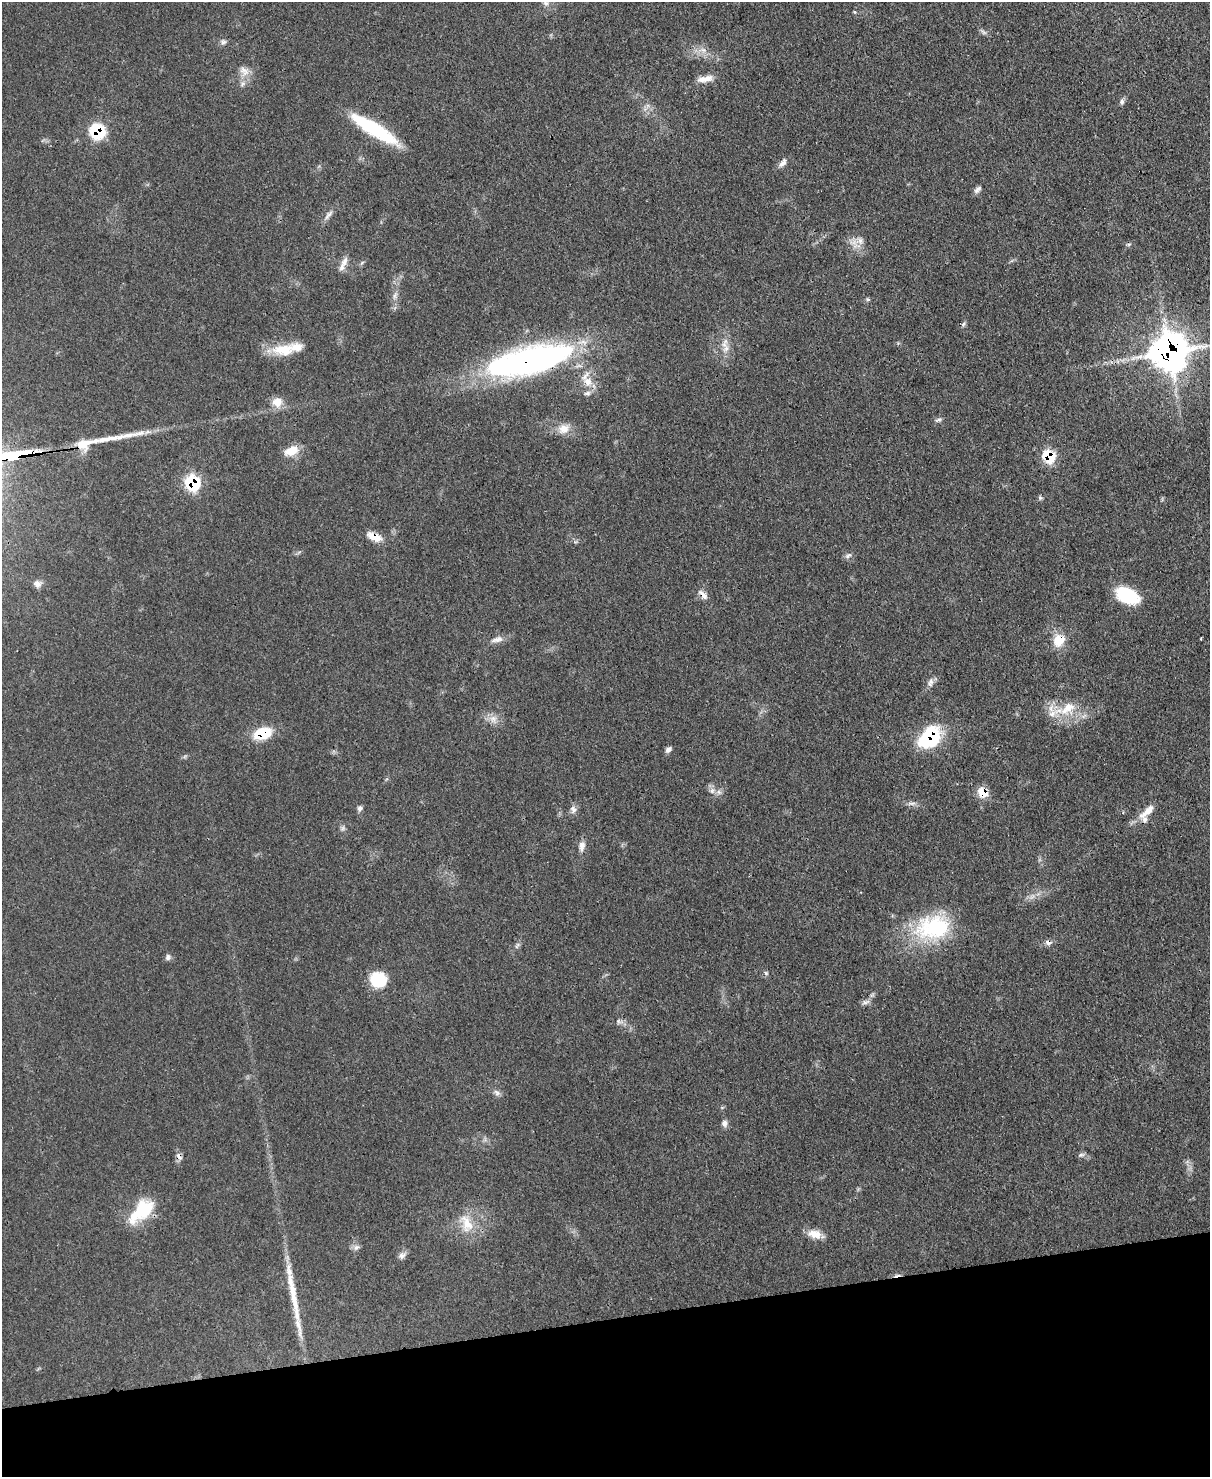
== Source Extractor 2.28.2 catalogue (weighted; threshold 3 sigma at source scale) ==
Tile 10 of 4 x 3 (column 2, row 3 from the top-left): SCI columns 1286-2493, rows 215-1689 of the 4991 x 4970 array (HDU 1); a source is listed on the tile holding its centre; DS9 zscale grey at full resolution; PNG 1212 x 1479 px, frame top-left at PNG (2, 2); no overlay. Shown black and unused: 11% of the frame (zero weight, under 3 of 4 exposures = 9% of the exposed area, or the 3 px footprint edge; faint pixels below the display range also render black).
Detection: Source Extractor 2.28.2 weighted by HDU 2 'WHT'; one run over the whole footprint, this tile lists its part. Background 0.0551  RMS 0.004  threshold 0.0181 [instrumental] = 3 sigma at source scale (4.5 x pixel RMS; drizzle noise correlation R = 1.50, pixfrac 1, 0.05/0.05 arcsec/px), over >= 5 px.
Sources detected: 82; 1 too faint to see at this stretch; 2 cosmic-ray / hot-pixel residue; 2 long thin detections or spike segments (spike, bleed or trail) — not listed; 6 inside a brighter listed object's ellipse — not listed separately; the other 71 listed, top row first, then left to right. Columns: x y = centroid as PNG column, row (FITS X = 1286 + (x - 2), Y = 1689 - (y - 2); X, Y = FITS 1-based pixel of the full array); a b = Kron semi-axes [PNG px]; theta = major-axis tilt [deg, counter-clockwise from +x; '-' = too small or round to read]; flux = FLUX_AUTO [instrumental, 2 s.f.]
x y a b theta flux
546 3 9 8 - 1.7
855 12 4 4 - 0.54
983 32 10 5 -27 1.1
223 42 8 8 - 1.4
702 50 12 6 -15 2.6
244 71 16 13 -61 4.4
705 79 22 8 10 4.2
1122 102 7 6 - 1.2
374 129 53 11 -31 36
97 131 15 14 - 19
783 163 14 7 51 2.1
978 189 12 6 44 1.6
328 215 16 6 49 2.2
858 242 23 13 39 5.1
344 262 16 8 69 3.2
362 263 8 3 45 0.64
395 295 11 6 65 1.8
867 299 7 4 -32 0.59
963 324 8 5 59 0.88
724 345 11 9 -6 3
283 350 31 15 1 12
1169 352 13 13 - 810
529 360 90 28 14 150
588 382 17 12 -45 6.2
277 402 13 13 - 4.9
938 420 10 4 19 0.96
564 429 15 13 16 5
85 444 31 15 15 8.8
291 451 18 11 21 6.4
1049 456 10 8 -53 19
193 483 9 8 - 37
1040 498 6 5 - 0.77
374 537 17 8 -24 6.2
848 556 11 5 36 1.2
37 584 10 9 - 2.1
703 595 15 6 -46 2.7
1127 596 24 14 -23 21
497 639 19 7 13 3
1201 639 4 2 - 0.32
1059 640 14 12 62 8.7
930 683 12 8 65 2.1
1068 708 26 16 39 11
493 719 13 10 -38 3.5
263 733 18 11 16 15
930 737 26 18 44 30
668 749 8 5 39 1.5
712 791 9 7 59 1.9
983 792 11 9 -40 7.6
911 803 13 4 3 1.5
360 808 7 6 - 1.2
573 809 10 8 -66 2
1147 811 28 8 42 5.6
342 828 7 6 - 1
582 846 15 8 82 2.7
933 927 49 32 9 39
1048 942 9 7 -10 1.7
517 945 11 4 63 1.1
168 957 8 6 83 1.2
766 973 6 5 - 0.75
378 980 15 15 - 15
865 1002 13 6 12 1.6
618 1022 8 3 -84 0.73
497 1093 10 7 -51 1.6
724 1123 9 7 -86 1.8
1081 1155 9 5 17 1
179 1156 11 6 -60 1.9
141 1211 36 17 42 20
466 1224 29 16 -68 10
814 1234 18 10 -11 5.2
356 1247 10 7 28 1.5
402 1256 11 7 31 1.9
Overlapping masked pixels (flux is a lower limit): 15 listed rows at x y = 374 129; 97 131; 1169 352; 529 360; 85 444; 1049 456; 193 483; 374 537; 703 595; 1059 640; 263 733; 930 737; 983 792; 1048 942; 179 1156
Isophote crosses this tile's border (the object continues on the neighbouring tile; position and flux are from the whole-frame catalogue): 2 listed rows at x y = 546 3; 1169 352